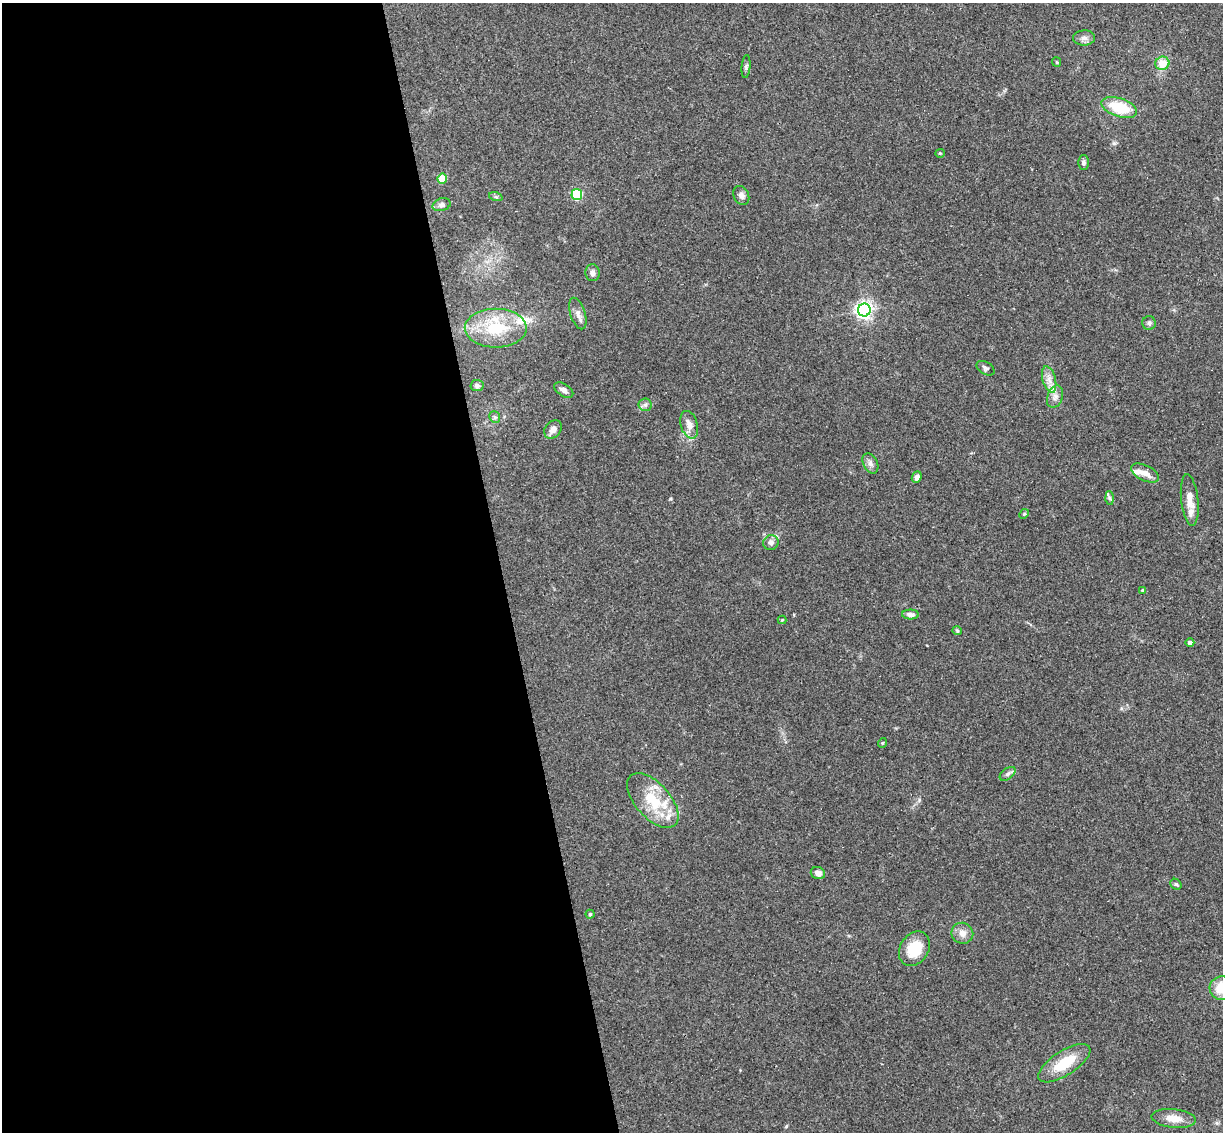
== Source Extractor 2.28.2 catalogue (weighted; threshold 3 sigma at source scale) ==
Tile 9 of 4 x 4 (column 1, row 3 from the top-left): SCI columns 57-1277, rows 1282-2411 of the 4999 x 4935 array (HDU 1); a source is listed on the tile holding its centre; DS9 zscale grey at full resolution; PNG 1225 x 1134 px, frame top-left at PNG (2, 3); each listed source drawn as its Kron ellipse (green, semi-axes under 4 px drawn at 4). Shown black and unused: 41% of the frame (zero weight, under 3 of 4 exposures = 6% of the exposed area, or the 3 px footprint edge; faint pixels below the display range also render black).
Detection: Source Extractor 2.28.2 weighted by HDU 2 'WHT'; one run over the whole footprint, this tile lists its part. Background 0.163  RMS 0.0072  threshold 0.0322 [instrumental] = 3 sigma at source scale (4.5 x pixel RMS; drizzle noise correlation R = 1.50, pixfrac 1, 0.05/0.05 arcsec/px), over >= 5 px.
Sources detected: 55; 6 inside a brighter listed object's ellipse — not listed separately; the other 49 listed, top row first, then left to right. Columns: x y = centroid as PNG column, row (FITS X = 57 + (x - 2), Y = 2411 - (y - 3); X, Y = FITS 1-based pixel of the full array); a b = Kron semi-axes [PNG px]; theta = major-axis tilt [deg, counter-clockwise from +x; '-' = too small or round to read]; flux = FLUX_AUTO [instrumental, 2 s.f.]
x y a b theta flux
1084 38 11 7 1 3.3
1057 62 5 4 - 0.78
1162 63 7 6 - 11
746 67 11 4 85 1.6
1119 107 18 9 -18 27
940 153 5 4 - 0.8
1083 163 7 5 89 2
442 178 5 4 - 18
577 194 5 5 - 58
741 195 10 7 -62 2.8
496 197 7 4 -18 1.2
442 205 9 6 16 2.2
592 273 8 7 - 3
864 310 6 6 - 290
578 313 16 7 -71 4.3
1149 323 7 7 - 1.8
496 328 31 19 0 34
986 368 10 6 -31 1.7
1049 379 13 6 -76 5.1
477 386 6 5 - 1.9
564 390 11 6 -33 3.5
1055 397 11 7 70 3.8
645 405 6 6 - 1.9
495 417 6 5 - 1.4
689 425 14 8 -73 6.1
553 429 10 7 50 4.4
870 463 11 7 -62 3.1
1145 473 15 7 -26 5.6
917 477 6 4 67 3.3
1110 498 6 4 -88 1.4
1190 500 26 8 -84 8.9
1024 514 5 4 - 0.82
771 542 8 7 - 3.1
1143 590 4 3 - 1.7
910 614 8 5 -2 2.8
782 620 4 4 - 0.62
957 631 5 4 - 0.79
1190 643 4 4 - 2.6
882 743 5 3 - 0.65
1008 774 9 5 38 2
653 800 33 17 -48 26
818 873 7 6 - 4.1
1176 884 6 5 - 1.3
590 914 4 4 - 0.91
962 933 11 10 - 5.5
914 949 18 14 57 21
1222 988 12 12 - 18
1064 1063 30 12 33 22
1174 1118 22 9 -6 9.6
Isophote crosses this tile's border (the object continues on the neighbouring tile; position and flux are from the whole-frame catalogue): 1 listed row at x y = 1222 988
Unlisted compact peaks at least as high as the median listed source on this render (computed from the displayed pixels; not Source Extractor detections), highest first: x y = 1114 143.